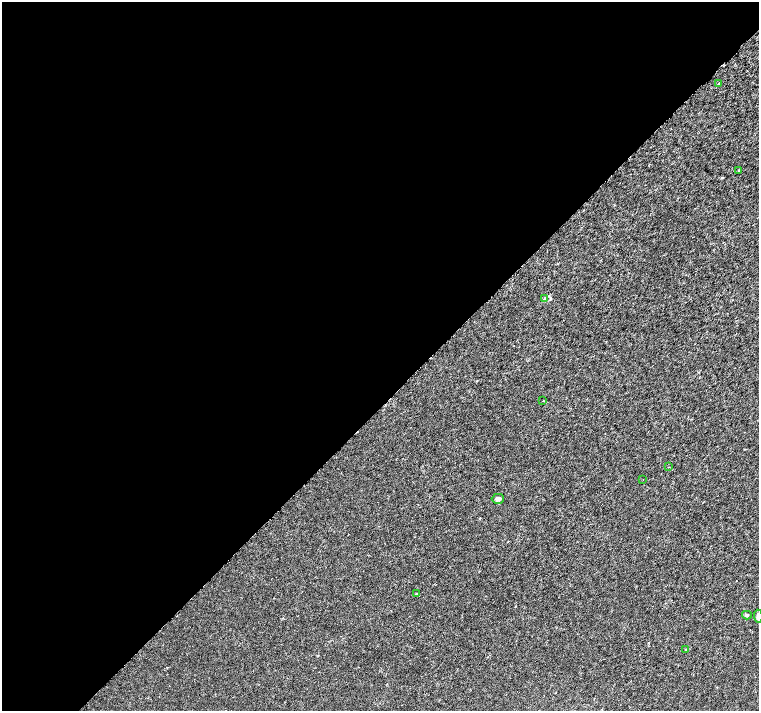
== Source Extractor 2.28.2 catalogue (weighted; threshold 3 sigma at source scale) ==
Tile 5 of 4 x 4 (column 1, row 2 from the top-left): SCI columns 55-1568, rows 3114-4530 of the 6161 x 6161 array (HDU 1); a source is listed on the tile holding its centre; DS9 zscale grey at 2 x 2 block average (1 PNG px = mean of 2 x 2 image px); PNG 761 x 713 px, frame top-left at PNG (2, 2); each listed source drawn as its Kron ellipse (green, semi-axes under 4 px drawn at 4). Shown black and unused: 57% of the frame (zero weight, under 3 of 6 exposures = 3% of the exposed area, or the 3 px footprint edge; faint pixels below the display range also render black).
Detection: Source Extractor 2.28.2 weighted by HDU 2 'WHT'; one run over the whole footprint, this tile lists its part. Background 8.20e-04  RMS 0.0013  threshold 0.00539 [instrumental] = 3 sigma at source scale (4.09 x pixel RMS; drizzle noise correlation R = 1.36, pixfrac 0.8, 0.0396/0.0396 arcsec/px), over >= 5 px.
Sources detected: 11; all 11 listed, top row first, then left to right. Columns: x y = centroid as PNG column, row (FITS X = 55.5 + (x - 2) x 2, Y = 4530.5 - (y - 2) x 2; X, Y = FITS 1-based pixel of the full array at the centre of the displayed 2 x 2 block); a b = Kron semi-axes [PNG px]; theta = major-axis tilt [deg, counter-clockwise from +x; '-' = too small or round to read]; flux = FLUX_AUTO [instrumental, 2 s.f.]
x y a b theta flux
718 83 3 2 - 0.17
739 170 3 2 - 0.25
545 299 4 3 - 0.32
543 401 2 2 - 0.16
668 467 2 2 - 0.11
643 479 2 2 - 0.092
498 499 6 5 - 0.72
416 594 3 2 - 0.17
747 615 5 4 - 0.5
758 616 7 3 -85 1.1
685 650 3 2 - 0.12
Isophote crosses this tile's border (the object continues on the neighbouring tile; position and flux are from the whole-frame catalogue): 1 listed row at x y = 758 616
Diffuse or blended objects may show on this block-average render without a row.